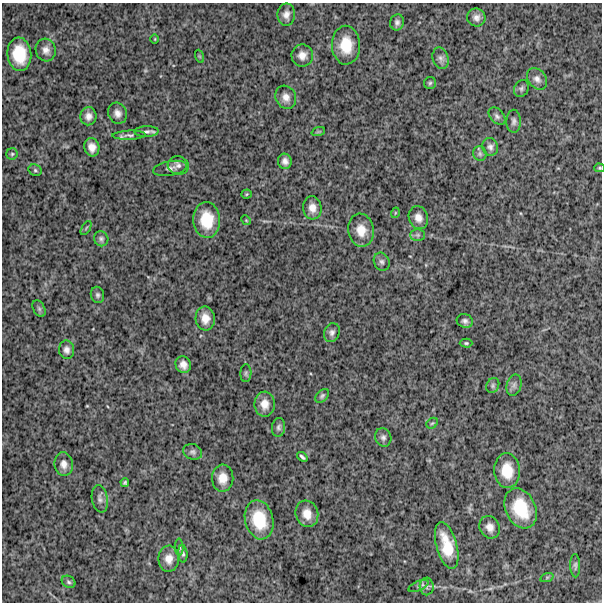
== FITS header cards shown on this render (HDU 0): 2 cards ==
NAXIS1  =                  600
NAXIS2  =                  600

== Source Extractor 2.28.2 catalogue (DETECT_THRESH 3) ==
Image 600 x 600 px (HDU 0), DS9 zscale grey, 1 PNG px = 1 image px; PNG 604 x 604 px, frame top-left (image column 1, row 600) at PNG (2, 3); each listed source drawn as its Kron ellipse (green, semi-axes under 4 px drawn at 4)
Background 1330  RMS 250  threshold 737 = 3 sigma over >= 5 px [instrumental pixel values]
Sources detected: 77; all 77 listed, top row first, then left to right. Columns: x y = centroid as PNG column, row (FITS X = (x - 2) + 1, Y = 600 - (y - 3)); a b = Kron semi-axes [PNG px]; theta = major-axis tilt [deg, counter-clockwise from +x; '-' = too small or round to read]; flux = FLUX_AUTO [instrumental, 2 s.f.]
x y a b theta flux
286 15 11 9 89 100000
476 18 9 8 - 85000
397 22 8 7 - 56000
155 39 4 3 - 13000
346 45 19 14 -89 420000
46 50 11 10 - 100000
19 54 16 12 -84 500000
302 55 11 11 - 120000
199 56 7 4 -71 18000
441 58 11 8 -76 72000
537 79 12 9 -50 86000
430 83 6 6 - 30000
521 88 9 7 60 43000
286 97 12 10 -62 120000
117 113 11 9 -65 91000
88 116 9 8 - 91000
497 116 10 6 -48 53000
514 121 11 7 89 59000
146 132 12 5 2 55000
318 132 7 4 18 25000
129 135 16 4 2 54000
92 147 9 7 -76 130000
490 147 9 8 - 63000
12 154 6 5 - 27000
480 154 7 6 - 40000
285 161 7 7 - 73000
178 165 10 9 - 77000
170 168 17 7 10 76000
600 168 5 4 - 21000
35 170 7 5 -28 30000
247 194 5 4 - 19000
312 208 11 9 -85 140000
395 213 5 3 - 14000
418 218 12 9 -73 120000
207 220 18 13 -85 460000
246 220 5 4 - 18000
86 228 8 3 58 21000
361 230 17 13 -80 250000
418 235 7 6 - 43000
101 239 7 7 - 44000
382 262 9 7 -64 52000
97 295 8 6 -75 43000
39 309 9 5 -63 37000
205 318 12 9 -83 170000
465 321 8 7 - 53000
332 333 10 7 71 63000
466 343 6 4 0 25000
67 350 9 7 -83 73000
183 365 8 7 - 110000
246 373 9 5 87 36000
493 385 8 6 61 39000
514 385 11 7 75 62000
322 396 8 5 46 39000
265 404 12 10 -88 170000
432 423 6 5 - 25000
279 427 9 6 83 50000
383 437 9 8 - 61000
193 452 9 7 -19 54000
302 457 6 3 -41 33000
64 464 12 9 -83 110000
507 471 17 12 -86 360000
223 478 13 10 88 200000
125 483 4 4 - 26000
100 499 14 8 -81 73000
521 508 21 15 -65 620000
307 514 13 11 -73 200000
259 520 20 14 -76 550000
490 527 12 10 -61 120000
447 545 24 10 -75 450000
179 547 8 4 -88 29000
183 554 9 4 -86 32000
169 559 13 10 -89 150000
575 566 12 5 -89 41000
547 577 7 4 19 21000
69 582 7 5 -33 34000
418 586 11 4 23 39000
427 586 9 7 -89 61000
At the frame edge (FLAGS 8, measured only in part): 1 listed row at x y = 600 168